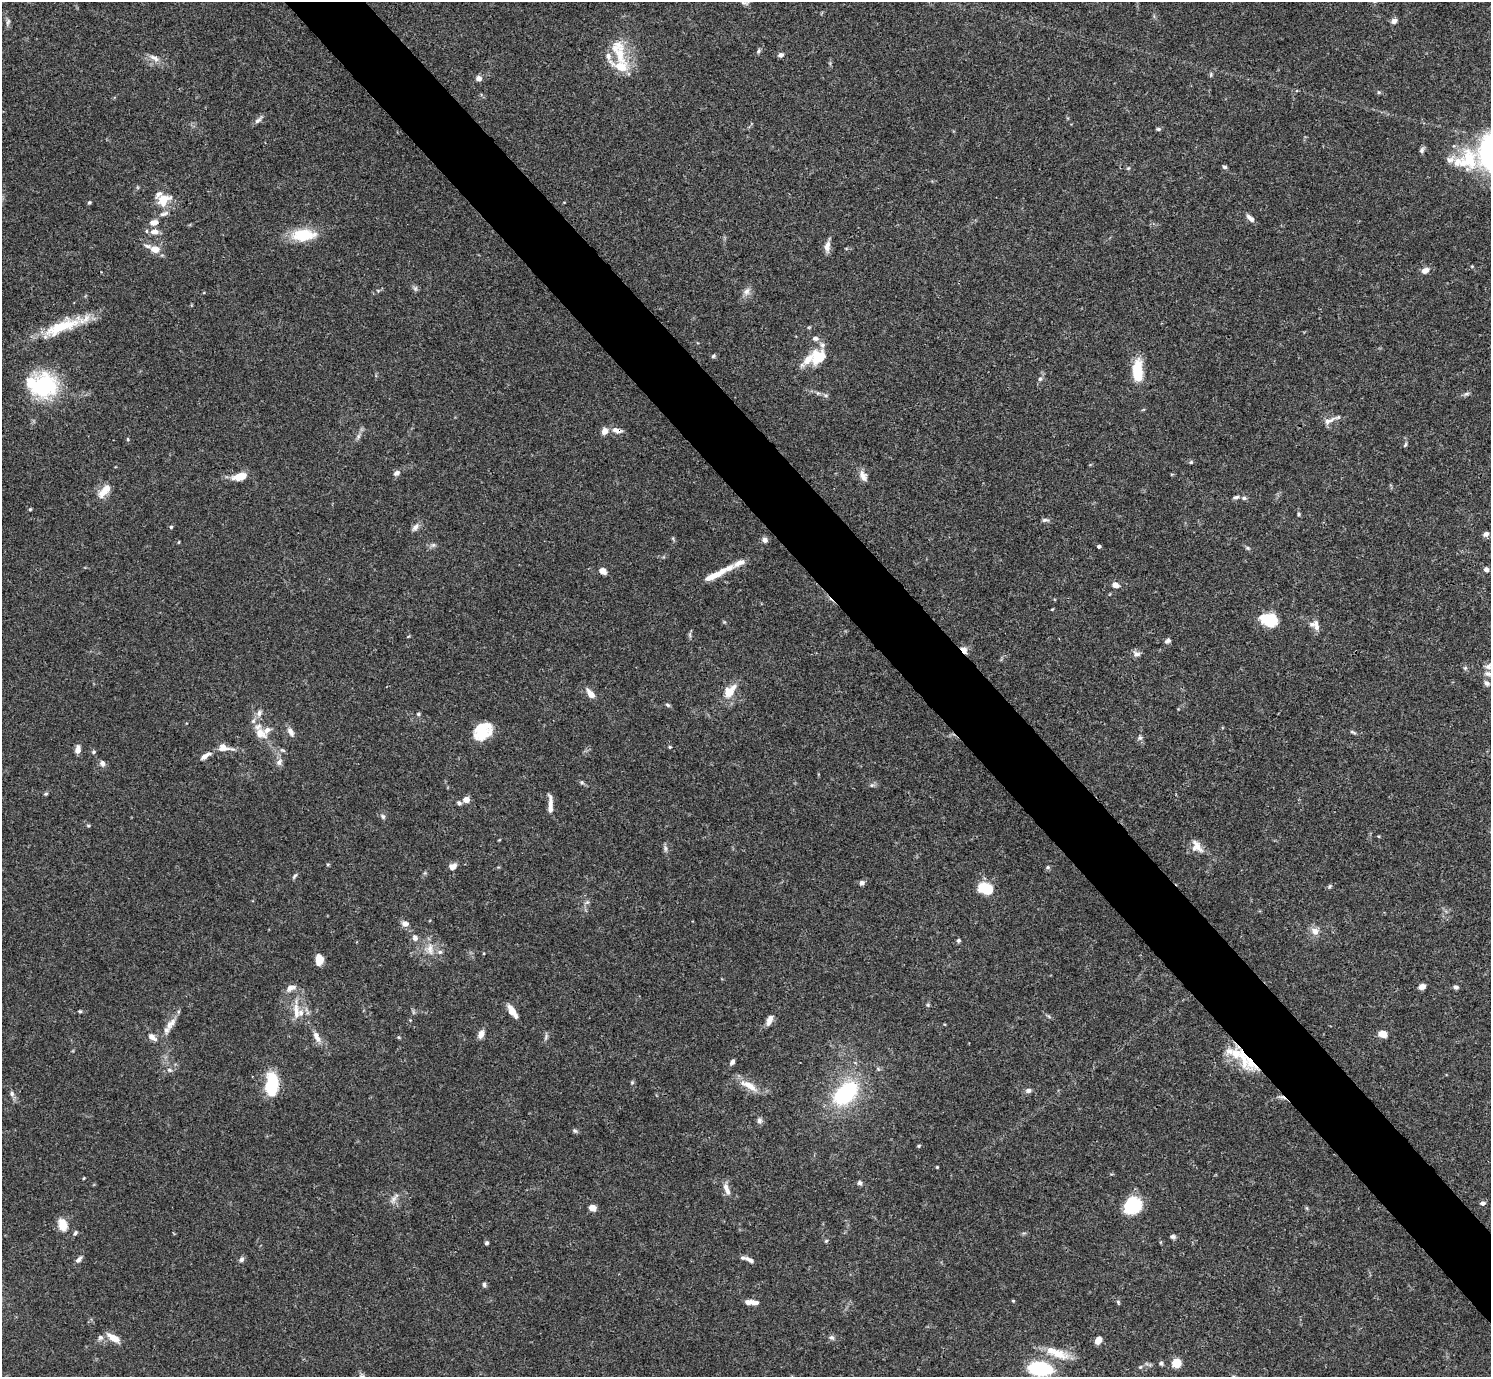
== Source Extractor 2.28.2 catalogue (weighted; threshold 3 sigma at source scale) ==
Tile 6 of 4 x 4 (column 2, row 2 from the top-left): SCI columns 1492-2980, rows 2910-4284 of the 5963 x 5959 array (HDU 1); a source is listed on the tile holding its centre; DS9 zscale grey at full resolution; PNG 1493 x 1379 px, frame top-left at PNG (2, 2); no overlay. Shown black and unused: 5% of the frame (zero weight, under 3 of 4 exposures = <1% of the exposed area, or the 3 px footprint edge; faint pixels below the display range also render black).
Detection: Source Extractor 2.28.2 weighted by HDU 2 'WHT'; one run over the whole footprint, this tile lists its part. Background 0.0711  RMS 0.0032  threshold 0.0143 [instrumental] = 3 sigma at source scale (4.5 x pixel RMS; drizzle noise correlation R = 1.50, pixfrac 1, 0.05/0.05 arcsec/px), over >= 5 px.
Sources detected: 200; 2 inside a brighter object's white glare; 1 cosmic-ray / hot-pixel residue — not listed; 24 inside a brighter listed object's ellipse — not listed separately; the other 173 listed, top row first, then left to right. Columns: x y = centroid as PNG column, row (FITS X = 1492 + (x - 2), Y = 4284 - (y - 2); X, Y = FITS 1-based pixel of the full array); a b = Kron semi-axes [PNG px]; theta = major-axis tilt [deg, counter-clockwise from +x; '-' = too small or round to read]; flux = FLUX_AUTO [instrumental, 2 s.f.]
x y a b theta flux
745 3 11 5 3 0.82
1394 21 7 6 - 1.3
8 22 10 5 77 0.88
758 51 8 5 52 0.59
620 55 37 15 -82 11
780 55 6 5 - 1
154 58 17 7 -29 2
1211 75 7 4 72 0.51
479 78 6 6 - 1.7
1379 92 5 5 - 0.43
258 120 14 5 43 1.2
1158 129 6 4 0 0.55
1466 160 123 50 26 52
1224 167 6 5 - 0.64
1128 168 6 5 - 0.4
159 194 40 16 -18 4.7
89 203 4 4 - 0.48
164 214 15 6 21 1.5
1250 218 11 5 -45 1.7
154 222 10 7 15 2.2
154 232 11 7 2 2.2
301 234 27 16 -1 10
827 246 15 7 84 2.1
155 249 8 6 -9 4.3
1472 266 5 3 - 0.31
1425 270 9 6 28 2.1
415 288 8 6 -75 0.76
746 291 11 9 60 1.8
61 327 52 15 22 14
713 356 6 5 - 0.55
817 358 23 15 76 7.1
1137 371 25 11 -89 9.8
1040 379 6 5 - 0.63
44 387 34 32 35 24
818 393 7 4 -32 0.61
1466 394 9 5 18 0.74
826 395 7 5 -20 0.68
1329 421 17 6 25 2
617 430 14 7 -15 1.9
604 431 8 6 52 2.3
358 436 9 4 82 0.85
128 439 5 3 - 0.35
1405 445 7 4 62 0.52
1191 462 6 5 - 0.53
397 473 7 5 29 1.3
240 476 16 8 13 5.3
863 476 16 9 -61 2.2
104 491 23 10 48 4.2
1236 497 8 4 15 0.69
1244 498 7 5 -14 0.73
30 509 4 4 - 0.41
1299 514 5 4 - 0.39
1045 520 10 5 6 0.77
171 527 4 4 - 0.42
415 527 11 6 45 1.5
1486 534 6 5 - 1.2
765 540 7 6 - 1.2
179 542 5 3 - 0.27
433 545 7 6 - 0.78
1099 546 4 3 - 0.75
1248 548 7 5 -27 0.56
1486 569 6 5 - 1.1
603 571 6 5 - 2.7
715 575 38 7 28 5.7
1115 585 7 5 -24 2.1
1052 609 5 3 - 0.27
1271 620 17 16 - 8.3
1316 625 15 6 -76 1.8
690 635 7 4 -72 0.55
408 637 5 3 - 0.27
1168 641 8 6 21 0.85
964 650 9 6 -56 2.2
1136 654 12 7 -11 1.3
1489 666 16 8 22 2
1487 683 8 6 -46 1.2
730 691 19 11 51 5.6
590 694 12 7 -54 2.6
667 705 7 5 -28 0.54
259 713 10 7 73 1.4
418 714 6 5 - 0.43
482 730 19 14 48 11
290 732 13 6 -62 1.8
1353 732 9 4 -26 0.57
261 733 19 14 -35 4.6
1140 738 7 6 - 0.81
224 747 20 9 -11 3.2
670 747 4 4 - 0.34
78 749 8 5 83 2.2
93 752 6 4 28 0.5
205 756 15 6 32 2
279 762 10 7 58 1.4
102 763 9 7 -80 1.2
582 782 6 5 - 0.54
872 785 6 5 - 0.6
46 794 6 4 21 0.45
466 800 5 4 - 4.5
459 803 7 5 -37 0.73
550 805 21 5 -89 2.7
383 816 8 6 -51 0.76
88 826 5 3 - 0.34
499 840 5 3 - 0.25
1197 846 19 12 -55 3.2
665 848 9 4 83 0.81
328 864 5 3 - 0.32
453 866 9 7 26 1.8
1048 867 6 5 - 0.54
295 876 8 4 53 0.62
862 883 6 5 - 1.1
1329 886 7 5 56 0.5
985 888 16 11 -23 8.7
587 902 7 6 - 0.77
405 924 8 6 -17 1.8
1315 931 10 9 - 2.4
415 938 9 7 -69 1.5
958 940 5 4 - 0.6
430 949 18 10 -83 3.6
319 960 8 6 89 5.9
1422 986 7 5 16 1.8
1456 987 6 5 - 0.81
928 1005 5 4 - 0.4
80 1011 5 4 - 0.42
296 1011 31 8 -88 4.3
512 1011 16 6 -57 3.3
769 1020 12 6 69 2
171 1023 19 9 47 2.8
481 1034 9 6 67 2.1
1383 1034 7 5 -16 4.8
317 1036 15 7 -61 2.5
152 1037 13 7 -39 2
399 1037 5 3 - 0.31
546 1037 11 4 69 0.72
1229 1051 17 10 19 3.3
1243 1058 42 10 -70 7.3
732 1062 7 5 56 0.93
169 1070 7 5 -21 0.74
632 1082 5 5 - 0.43
749 1086 26 9 -30 4.8
270 1088 22 11 -71 10
1028 1091 8 6 1 0.99
845 1093 26 16 42 32
12 1094 7 6 - 0.91
759 1121 9 6 89 1
575 1131 7 5 -32 0.62
919 1146 5 4 - 0.37
937 1167 4 3 - 0.28
84 1178 4 3 - 0.29
860 1183 7 6 - 0.76
727 1189 18 6 -69 2.2
394 1199 14 7 58 1.7
1482 1203 5 4 - 1.3
1133 1205 18 15 42 15
592 1208 7 6 - 2.6
63 1225 12 8 -73 5.5
75 1233 6 5 - 0.64
1173 1237 7 5 11 0.76
826 1241 5 5 - 0.44
486 1243 4 4 - 0.6
79 1259 9 5 46 1.1
241 1259 8 6 71 0.91
750 1260 15 6 -27 1.6
484 1284 7 5 -87 0.64
1013 1301 4 4 - 0.33
748 1302 10 6 8 1.5
1118 1302 6 4 -88 0.48
100 1337 7 7 - 1
832 1337 7 6 - 0.79
113 1338 15 7 -31 3.7
1098 1340 7 6 - 2.5
1057 1353 35 11 -20 6.6
1161 1363 6 5 - 0.62
1177 1363 7 7 - 6.6
1140 1367 5 4 - 0.4
1040 1369 21 11 -7 23
Overlapping masked pixels (flux is a lower limit): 3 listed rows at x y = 617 430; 964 650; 1243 1058
Isophote crosses this tile's border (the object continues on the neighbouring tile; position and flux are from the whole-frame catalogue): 3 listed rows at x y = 745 3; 1466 160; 1489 666